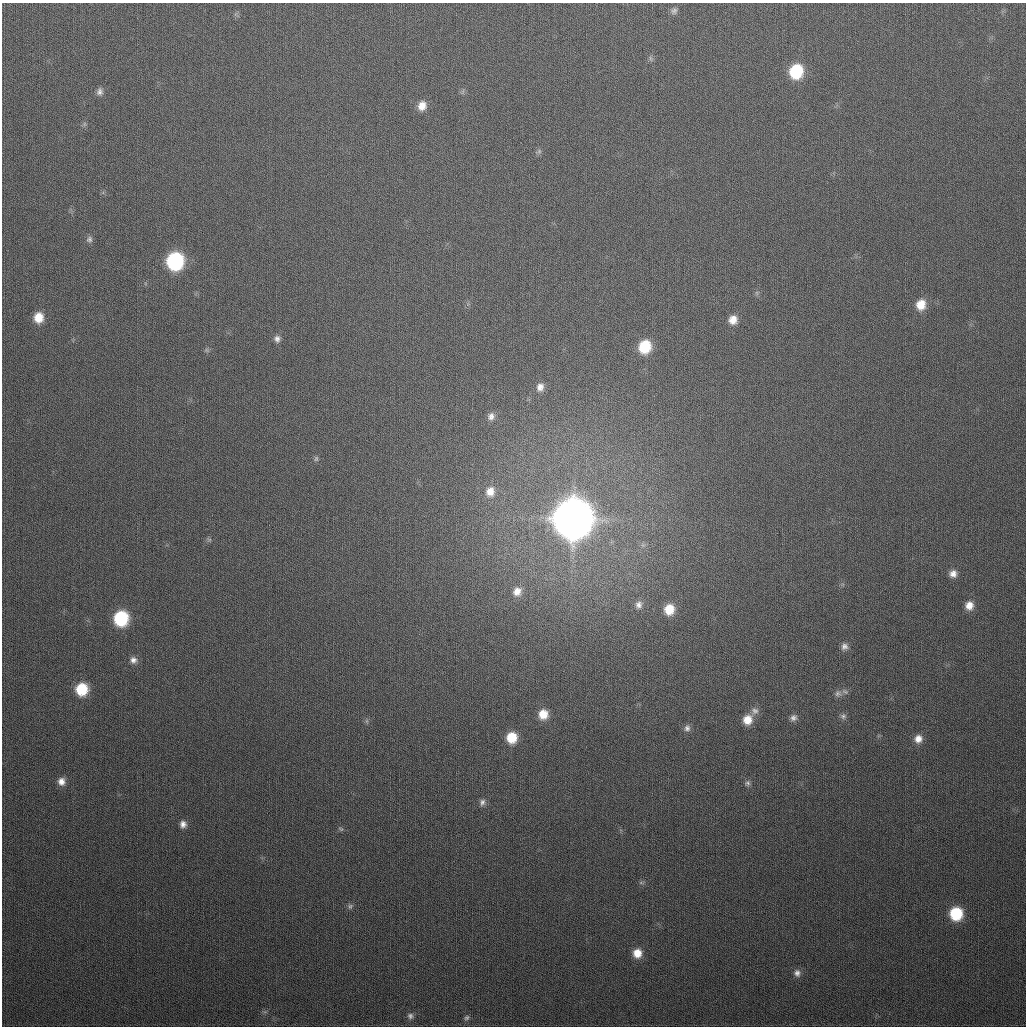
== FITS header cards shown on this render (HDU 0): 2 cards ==
NAXIS1  =                 1024
NAXIS2  =                 1024

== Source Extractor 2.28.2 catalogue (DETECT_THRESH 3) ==
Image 1024 x 1024 px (HDU 0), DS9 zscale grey, 1 PNG px = 1 image px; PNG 1028 x 1028 px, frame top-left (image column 1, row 1024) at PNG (2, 3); no overlay
Background 307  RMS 12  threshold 36.2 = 3 sigma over >= 5 px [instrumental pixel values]
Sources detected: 54; all 54 listed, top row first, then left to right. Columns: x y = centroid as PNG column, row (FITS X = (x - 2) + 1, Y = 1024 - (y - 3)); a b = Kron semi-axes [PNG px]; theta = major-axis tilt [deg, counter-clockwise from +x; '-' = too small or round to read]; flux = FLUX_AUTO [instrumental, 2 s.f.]
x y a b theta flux
674 11 9 8 - 3.0e+03
650 58 8 3 -71 1.5e+03
796 71 12 10 70 5.0e+04
100 91 10 8 82 3.6e+03
422 106 11 9 71 8.9e+03
84 124 7 4 -90 1.4e+03
539 151 6 6 - 1.8e+03
89 239 9 8 - 2.8e+03
175 261 11 11 - 1.3e+05
757 293 7 4 -72 1.4e+03
921 305 12 10 74 1.4e+04
38 318 11 9 86 1.5e+04
733 320 11 10 - 9.0e+03
277 339 9 7 -73 3.3e+03
645 347 11 10 - 3.4e+04
207 350 7 4 -71 1.3e+03
540 387 9 8 - 5.0e+03
491 416 10 8 68 4.1e+03
316 459 8 5 74 1.6e+03
490 492 12 10 76 8.2e+03
573 519 15 14 - 4.0e+06
209 540 7 4 0 1.5e+03
643 545 7 5 -44 1.9e+03
953 574 9 9 - 5.4e+03
517 591 11 10 - 7.1e+03
639 605 11 9 89 4.7e+03
969 605 9 9 - 7.9e+03
669 609 11 10 - 1.7e+04
121 618 11 10 - 6.9e+04
844 646 9 9 - 4.0e+03
133 660 9 9 - 4.4e+03
82 689 11 10 - 3.3e+04
838 693 11 10 - 4.3e+03
755 711 11 10 - 4.9e+03
543 714 11 10 - 1.4e+04
843 716 9 8 - 2.6e+03
793 718 9 8 - 3.6e+03
747 720 12 11 - 1.2e+04
367 721 7 4 -89 1.4e+03
687 728 10 8 77 3.7e+03
512 738 10 9 - 2.2e+04
918 739 10 9 - 7.0e+03
61 781 9 9 - 6.0e+03
747 783 8 7 - 2.4e+03
482 802 9 8 - 3.3e+03
183 824 8 7 - 4.5e+03
341 829 8 4 -35 1.4e+03
641 883 7 4 0 1.4e+03
350 906 9 7 32 2.3e+03
956 914 10 10 - 4.1e+04
637 953 10 9 - 1.2e+04
797 973 10 9 - 4.3e+03
410 1016 8 8 - 2.7e+03
467 1018 8 6 43 1.8e+03